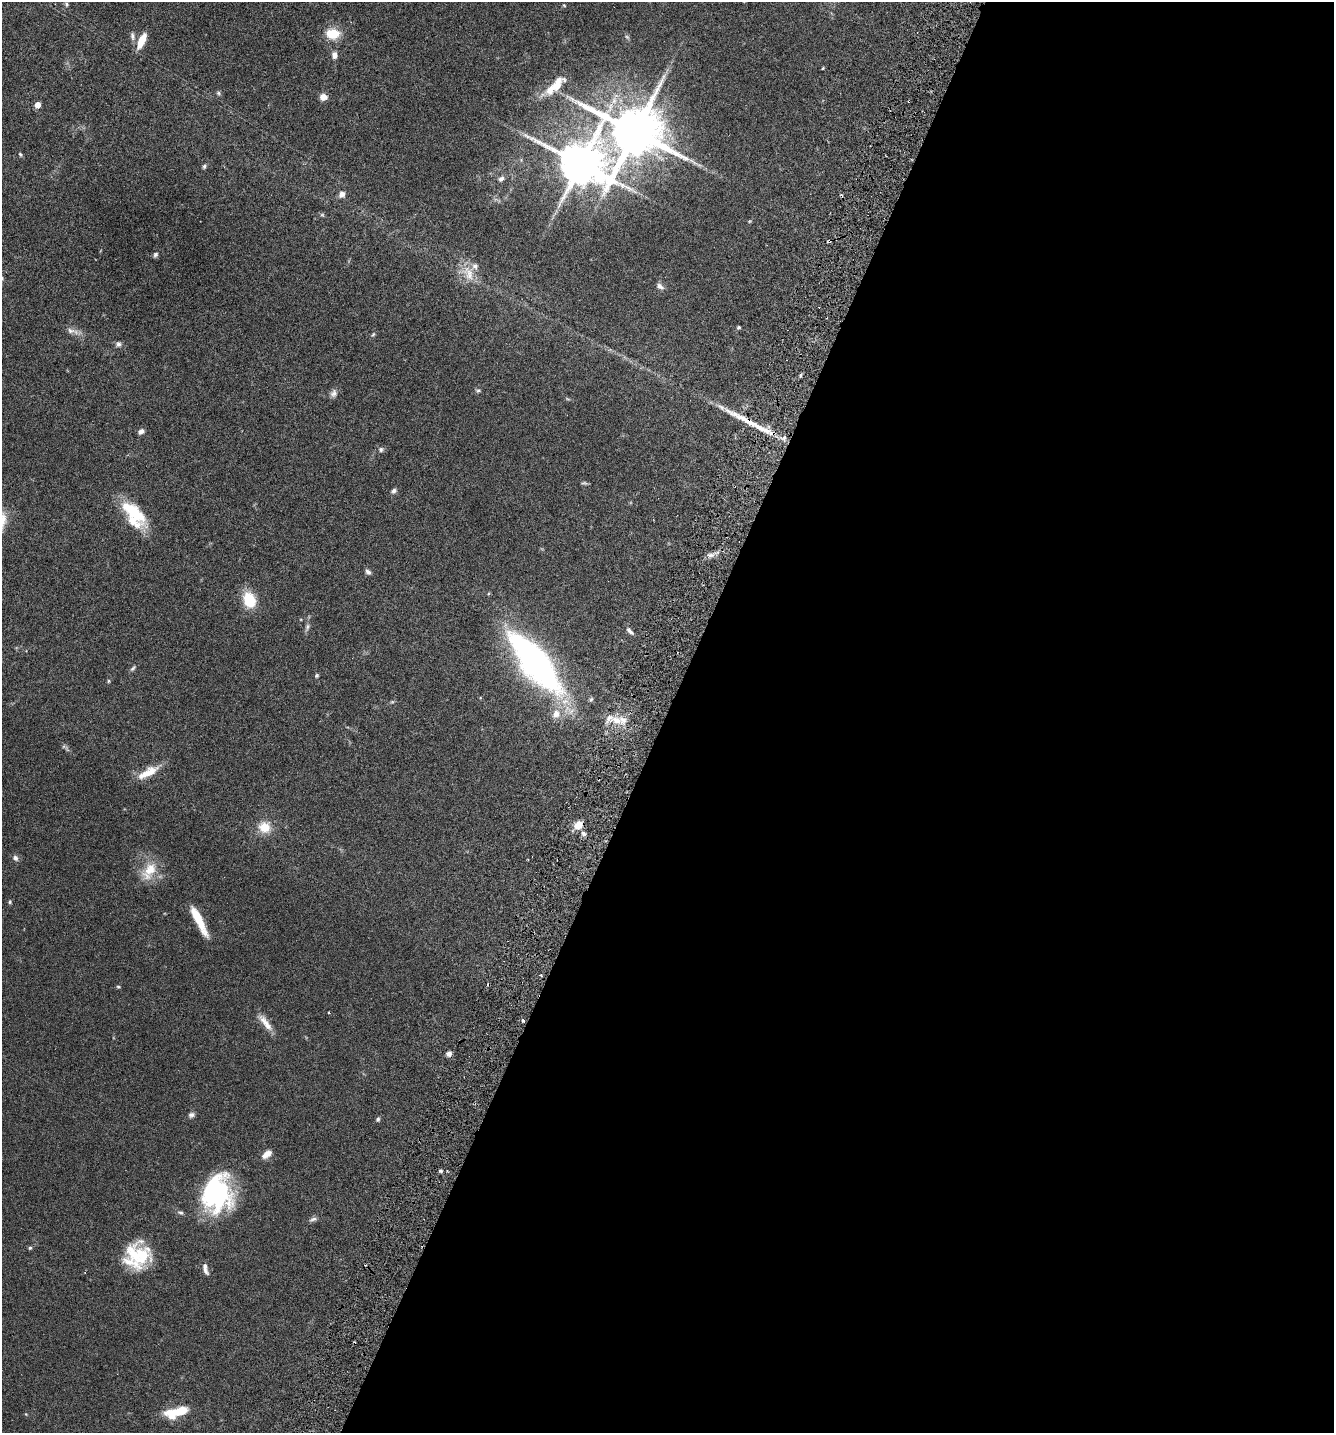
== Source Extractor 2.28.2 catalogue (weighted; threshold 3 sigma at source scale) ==
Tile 12 of 4 x 4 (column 4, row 3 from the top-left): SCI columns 4198-5529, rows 1465-2895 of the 5866 x 5789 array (HDU 1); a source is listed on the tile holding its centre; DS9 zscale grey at full resolution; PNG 1336 x 1435 px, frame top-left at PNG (2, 2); no overlay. Shown black and unused: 50% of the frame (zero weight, under 3 of 6 exposures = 3% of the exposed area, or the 3 px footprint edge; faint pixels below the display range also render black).
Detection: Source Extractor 2.28.2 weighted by HDU 2 'WHT'; one run over the whole footprint, this tile lists its part. Background 0.0537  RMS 0.0032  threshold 0.0129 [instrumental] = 3 sigma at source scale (4.09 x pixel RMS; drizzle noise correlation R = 1.36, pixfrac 0.8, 0.05/0.05 arcsec/px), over >= 5 px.
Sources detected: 88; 1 too faint to see at this stretch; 1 inside a brighter object's white glare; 3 cosmic-ray / hot-pixel residue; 1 long thin detection or spike segment (spike, bleed or trail) — not listed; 7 inside a brighter listed object's ellipse — not listed separately; the other 75 listed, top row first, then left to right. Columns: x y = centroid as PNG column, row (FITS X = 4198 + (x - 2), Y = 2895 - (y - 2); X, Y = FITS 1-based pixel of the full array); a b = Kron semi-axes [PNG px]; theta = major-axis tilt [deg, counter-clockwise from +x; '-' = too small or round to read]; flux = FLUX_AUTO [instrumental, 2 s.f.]
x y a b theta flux
66 4 7 5 -57 0.5
564 5 5 4 - 0.29
333 34 12 9 -1 7.8
132 36 11 6 -82 1
627 37 7 4 -45 0.45
142 41 17 7 65 4.8
334 55 9 7 -86 1.4
823 68 4 3 - 0.25
555 87 30 10 38 5
218 93 6 5 - 0.48
323 97 7 6 - 2.2
38 105 5 4 - 3.3
635 132 16 13 -21 1900
20 154 6 5 - 0.42
580 163 16 11 -25 1300
204 166 6 4 63 0.53
501 179 8 6 39 0.96
342 194 8 7 - 1.4
322 215 6 5 - 0.44
155 255 7 6 - 0.64
468 273 25 14 -61 5.4
660 286 10 6 -36 1.1
739 327 4 4 - 0.45
71 331 12 8 -10 1.5
373 334 7 4 62 0.46
118 344 8 7 - 0.81
801 375 5 3 - 0.42
478 390 6 5 - 0.52
333 393 11 8 67 1.2
141 431 7 5 40 1.1
784 437 7 4 62 0.7
381 449 6 6 - 0.66
584 483 9 4 -14 0.47
394 491 6 6 - 0.83
134 512 40 14 -47 12
711 555 8 6 1 1.2
368 572 8 5 -48 0.91
249 600 15 11 -71 10
307 627 9 5 87 0.82
630 631 12 4 -49 1
536 663 65 22 -51 100
133 668 10 4 42 0.6
317 676 6 5 - 0.39
109 681 5 4 - 0.34
392 702 6 4 18 0.36
556 714 12 10 66 2.7
616 720 13 9 -25 3.6
67 749 12 4 -52 0.69
148 772 31 10 29 5
578 825 8 7 - 4
264 827 14 14 - 5
583 834 7 6 - 0.97
15 858 8 7 - 0.93
149 871 29 15 58 6.5
10 902 5 5 - 0.42
199 920 33 7 -63 7.6
541 975 3 3 - 0.45
118 987 5 4 - 0.34
329 1013 3 2 - 0.23
523 1021 4 3 - 0.55
265 1023 27 7 -52 3
449 1054 6 6 - 1.2
191 1115 8 6 19 0.84
378 1119 6 5 - 0.54
266 1154 13 7 37 2.2
441 1171 5 4 - 0.53
220 1195 42 25 76 32
180 1213 9 5 -21 0.68
313 1219 11 5 18 0.83
30 1248 5 4 - 0.43
137 1255 29 27 -59 15
205 1269 15 5 -76 1.4
85 1272 3 3 - 0.24
178 1412 24 8 16 11
26 1414 5 3 - 0.23